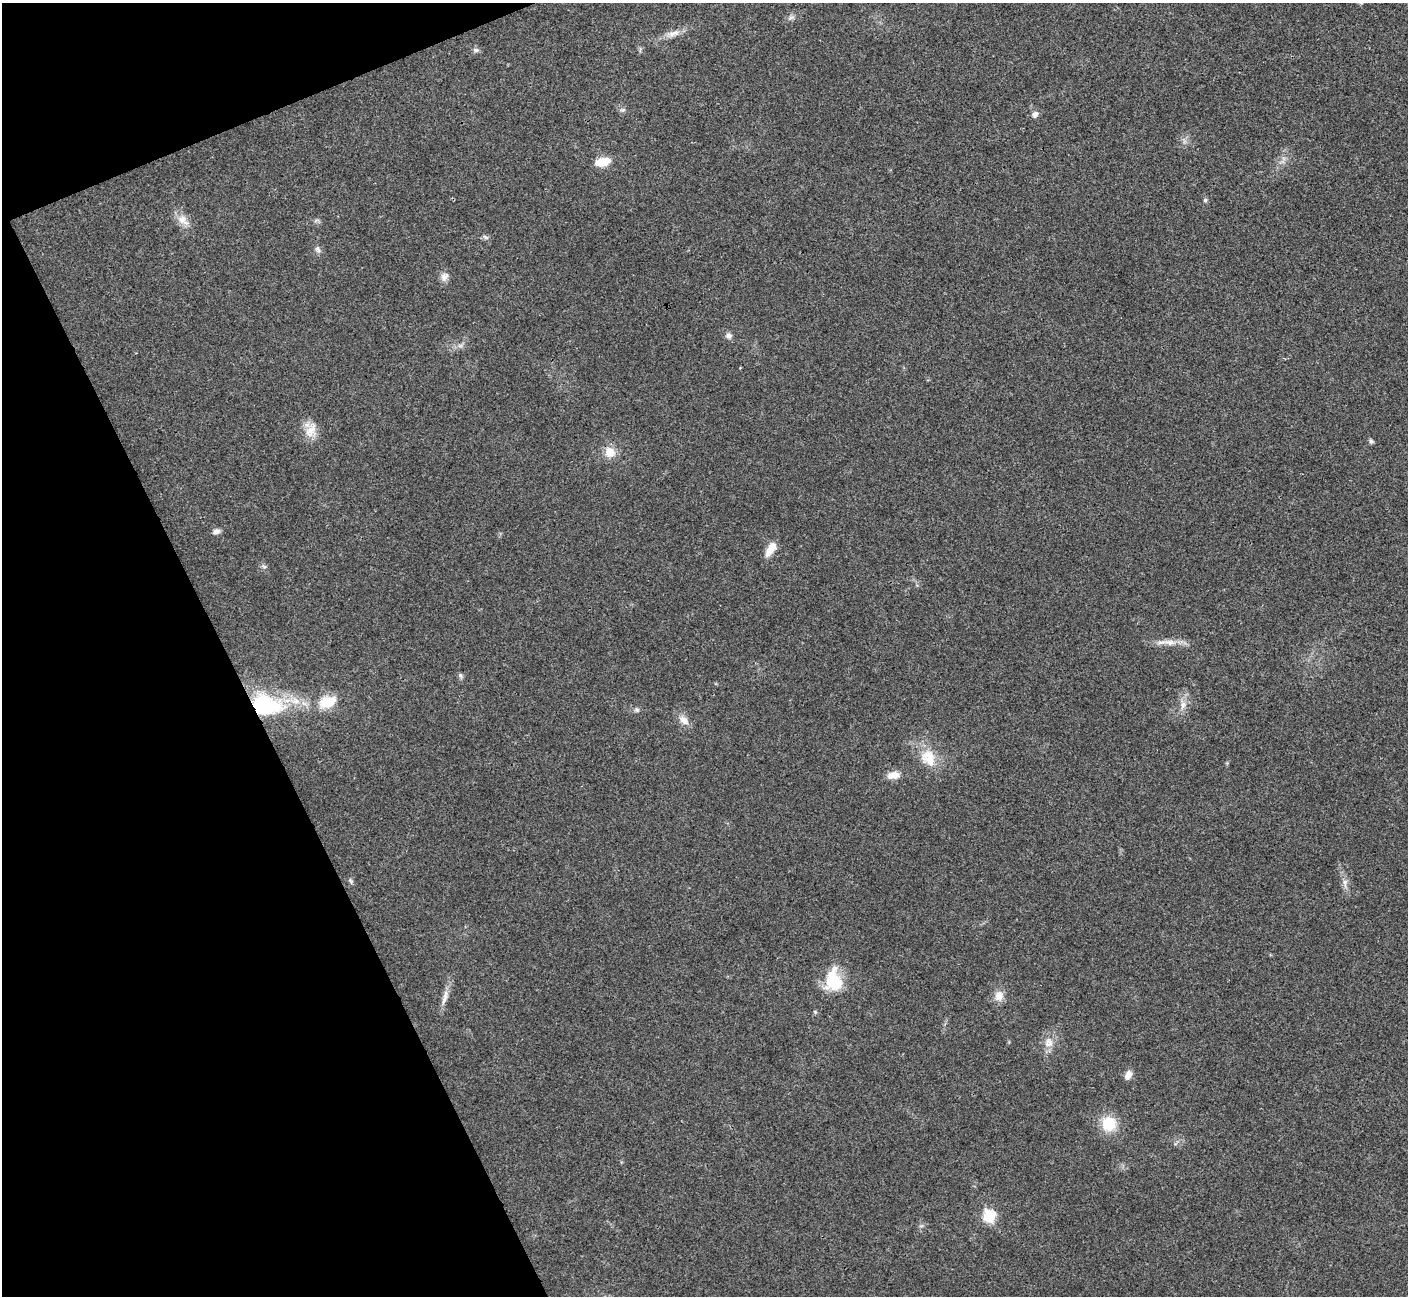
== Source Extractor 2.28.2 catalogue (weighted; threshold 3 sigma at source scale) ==
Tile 5 of 4 x 4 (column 1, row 2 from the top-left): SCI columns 3-1408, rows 2743-4036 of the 5629 x 5617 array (HDU 1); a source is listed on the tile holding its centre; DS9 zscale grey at full resolution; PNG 1410 x 1298 px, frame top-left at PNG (2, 3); no overlay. Shown black and unused: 20% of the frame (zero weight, under 3 of 4 exposures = <1% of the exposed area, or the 3 px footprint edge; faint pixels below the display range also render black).
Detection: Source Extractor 2.28.2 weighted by HDU 2 'WHT'; one run over the whole footprint, this tile lists its part. Background 0.022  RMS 0.0041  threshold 0.0183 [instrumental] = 3 sigma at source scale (4.5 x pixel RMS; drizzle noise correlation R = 1.50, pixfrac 1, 0.05/0.05 arcsec/px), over >= 5 px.
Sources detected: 44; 2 too faint to see at this stretch — not listed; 2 inside a brighter listed object's ellipse — not listed separately; the other 40 listed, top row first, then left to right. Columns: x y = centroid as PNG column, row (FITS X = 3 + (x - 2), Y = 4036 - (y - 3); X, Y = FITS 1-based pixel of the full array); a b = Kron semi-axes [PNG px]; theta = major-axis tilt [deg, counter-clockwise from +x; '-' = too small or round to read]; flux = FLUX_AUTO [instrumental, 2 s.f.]
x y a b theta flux
791 17 9 6 3 1.4
673 34 23 9 17 4.3
476 50 9 6 5 1.2
623 110 8 6 19 0.95
1035 114 9 7 46 1.9
603 162 13 7 11 11
1282 162 10 4 13 1.1
1205 200 5 5 - 0.87
183 220 21 11 -39 4.8
316 220 9 3 21 0.63
486 237 8 5 -28 1.1
318 249 11 7 -66 1.6
444 277 13 9 55 2.5
729 336 9 8 - 1.7
311 430 22 15 77 6.3
1371 441 6 5 - 0.92
610 452 14 12 -50 5.6
216 531 10 6 14 1.8
771 549 19 9 57 5.2
264 566 8 6 -32 1
1170 642 23 8 -7 4.7
460 675 8 6 -47 0.96
327 702 18 12 20 12
266 704 44 27 -15 39
1183 705 14 9 89 3.6
637 710 7 7 - 1.1
684 720 16 9 -45 3.8
928 758 26 20 -59 12
893 775 15 8 7 4.5
350 881 9 5 -55 0.94
1345 883 12 7 -89 2.3
833 980 23 20 -80 17
999 996 12 10 86 4.4
445 997 26 7 74 3.7
815 1012 6 5 - 0.6
1049 1043 15 13 -89 4.6
1128 1075 11 7 62 2.8
1109 1124 15 15 - 13
989 1216 7 6 - 35
921 1226 7 4 18 0.73
Overlapping masked pixels (flux is a lower limit): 1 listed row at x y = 266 704